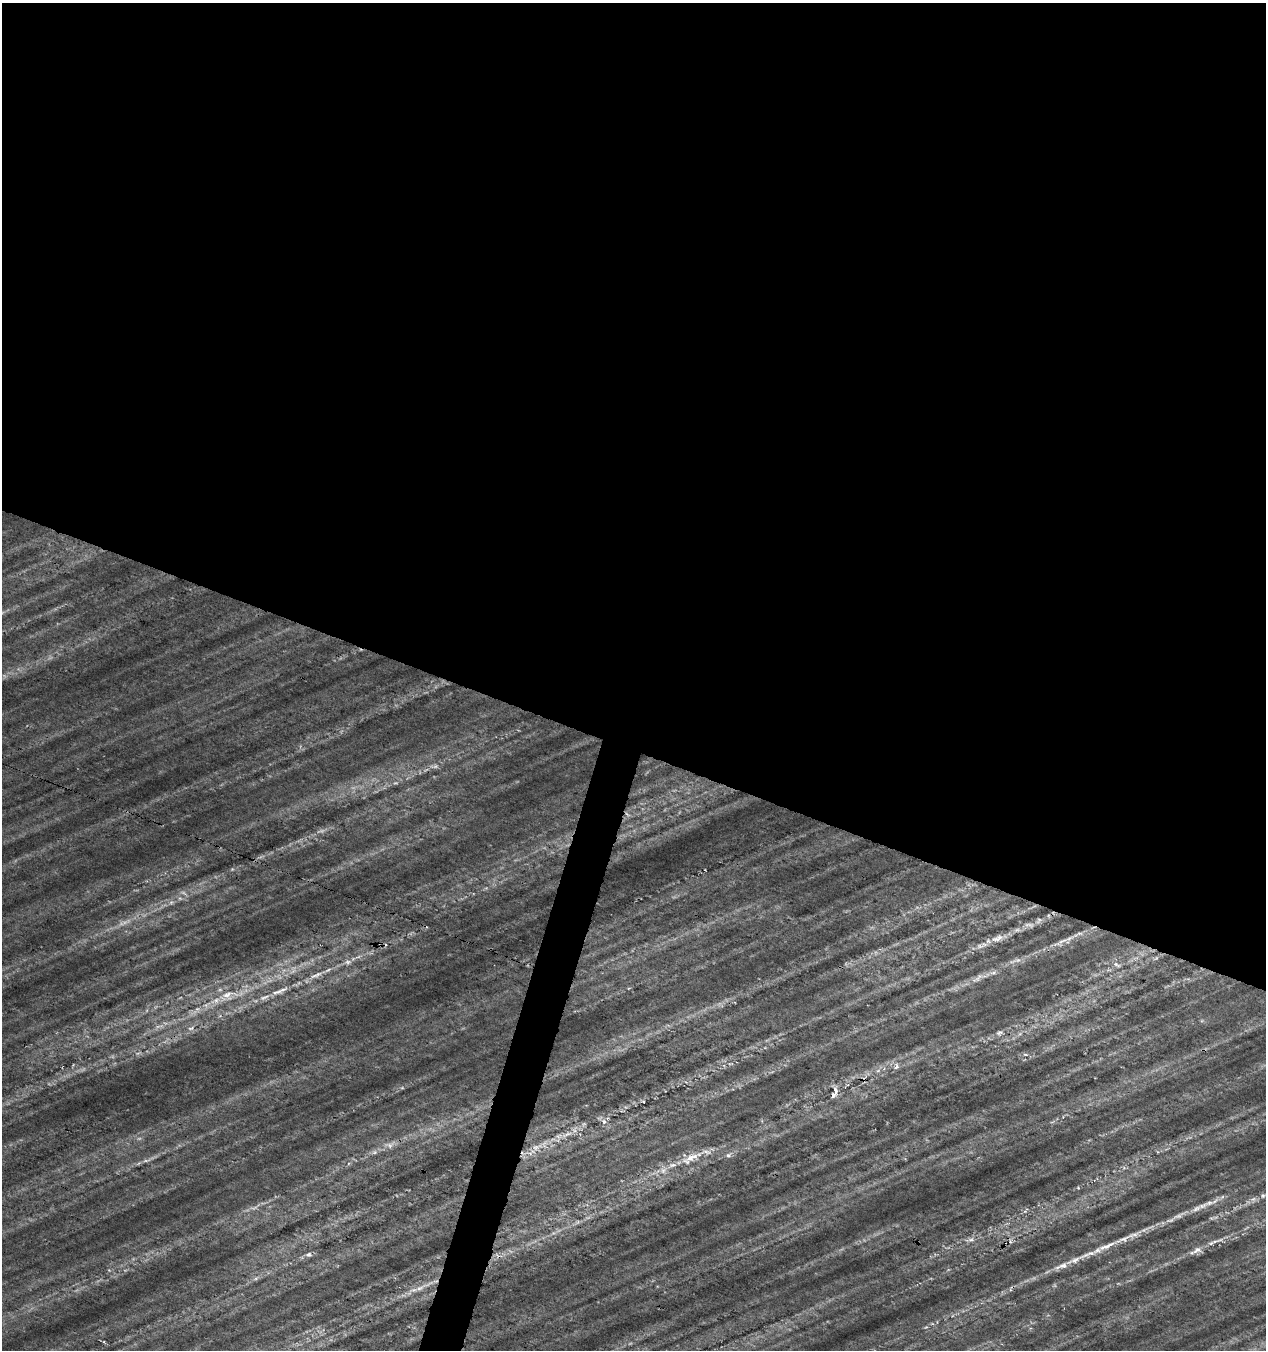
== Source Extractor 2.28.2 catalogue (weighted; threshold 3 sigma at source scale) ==
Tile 3 of 4 x 4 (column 3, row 1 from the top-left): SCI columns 2748-4011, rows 4054-5401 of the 5556 x 5402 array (HDU 1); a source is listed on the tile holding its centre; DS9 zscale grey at full resolution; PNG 1268 x 1352 px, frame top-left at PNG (2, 3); no overlay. Shown black and unused: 57% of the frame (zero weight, under 4 of 7 exposures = <1% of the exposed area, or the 3 px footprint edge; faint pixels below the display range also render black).
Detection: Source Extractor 2.28.2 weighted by HDU 2 'WHT'; one run over the whole footprint, this tile lists its part. Background 0.00813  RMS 0.012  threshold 0.048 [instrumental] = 3 sigma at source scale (4.09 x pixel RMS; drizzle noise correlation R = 1.36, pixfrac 0.8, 0.0396/0.0396 arcsec/px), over >= 5 px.
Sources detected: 59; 13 too faint to see at this stretch — not listed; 8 inside a brighter listed object's ellipse — not listed separately; the other 38 listed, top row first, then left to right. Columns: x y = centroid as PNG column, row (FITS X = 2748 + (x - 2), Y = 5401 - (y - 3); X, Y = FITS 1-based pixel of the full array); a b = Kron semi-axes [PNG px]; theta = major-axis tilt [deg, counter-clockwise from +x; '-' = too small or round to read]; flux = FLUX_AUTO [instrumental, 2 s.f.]
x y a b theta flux
627 814 9 4 -38 2.5
183 893 11 4 -23 3.5
171 902 6 6 - 3
1039 920 10 6 55 3.4
1029 925 17 5 -7 5
1017 930 9 4 8 3.6
996 939 14 6 -2 7.8
1060 942 30 4 23 11
979 946 7 7 - 3.7
1116 965 12 5 -28 4.6
994 972 8 5 18 3.6
317 975 19 5 24 8.7
977 978 20 5 45 6.6
230 995 51 15 11 61
191 1028 10 4 22 3
999 1033 10 6 24 4.1
1025 1054 6 4 -19 1.8
896 1067 7 6 - 3.9
835 1090 14 6 -61 5.9
643 1101 6 3 -14 1.1
604 1121 7 5 -89 3.9
567 1134 18 5 24 9.6
389 1145 15 7 -16 6.4
535 1147 9 9 - 6.9
374 1152 8 6 20 3.2
728 1155 7 6 - 3.1
692 1157 22 9 24 19
146 1161 9 4 1 3.2
1263 1196 7 5 68 2.7
1253 1199 9 7 19 4.2
1203 1206 18 7 26 9.8
971 1240 8 5 19 3.6
1211 1243 8 5 30 2.9
1107 1246 29 6 24 17
1197 1250 15 7 35 7.3
309 1254 9 7 -2 3.7
1062 1266 20 7 18 11
423 1287 37 6 26 17
Overlapping masked pixels (flux is a lower limit): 2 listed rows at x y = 627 814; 423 1287
Unlisted compact peaks at least as high as the median listed source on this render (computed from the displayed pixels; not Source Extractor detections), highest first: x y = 1078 1188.